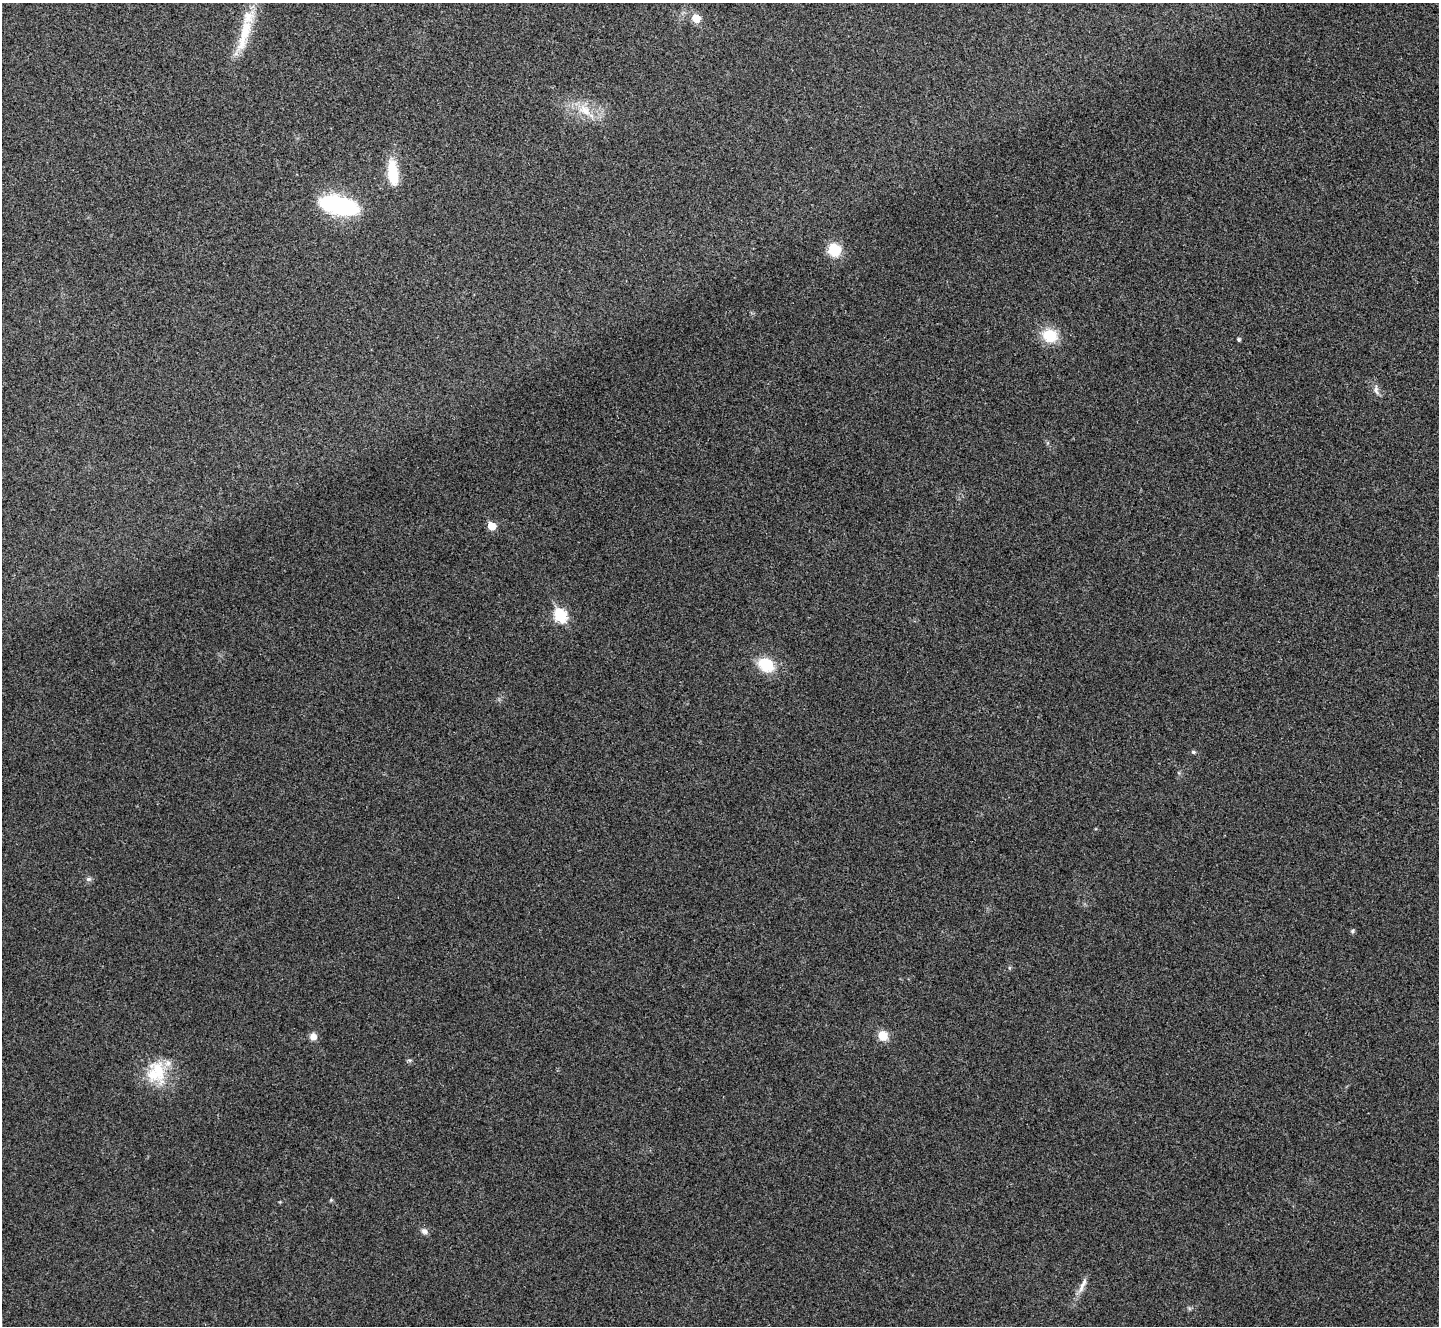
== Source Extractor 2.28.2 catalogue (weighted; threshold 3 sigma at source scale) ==
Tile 10 of 4 x 4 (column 2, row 3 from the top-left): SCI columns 1443-2879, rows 1486-2809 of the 5763 x 5753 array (HDU 1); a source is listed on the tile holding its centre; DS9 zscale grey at full resolution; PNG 1441 x 1328 px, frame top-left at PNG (2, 3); no overlay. Shown black and unused: <1% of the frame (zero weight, under 3 of 4 exposures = <1% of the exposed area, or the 3 px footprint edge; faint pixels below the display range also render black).
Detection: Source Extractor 2.28.2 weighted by HDU 2 'WHT'; one run over the whole footprint, this tile lists its part. Background 0.082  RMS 0.0073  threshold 0.0327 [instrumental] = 3 sigma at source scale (4.5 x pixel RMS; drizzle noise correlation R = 1.50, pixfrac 1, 0.05/0.05 arcsec/px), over >= 5 px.
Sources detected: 22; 1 inside a brighter listed object's ellipse — not listed separately; the other 21 listed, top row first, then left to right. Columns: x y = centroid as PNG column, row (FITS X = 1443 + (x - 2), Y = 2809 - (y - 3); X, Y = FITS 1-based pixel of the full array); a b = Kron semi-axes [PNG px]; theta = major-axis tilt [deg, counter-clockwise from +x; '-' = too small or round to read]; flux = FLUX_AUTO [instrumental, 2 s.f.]
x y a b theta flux
696 18 6 5 - 18
244 34 54 12 73 25
584 110 20 12 -31 14
393 173 26 10 -83 26
338 205 36 15 -13 89
834 250 10 9 - 26
1050 336 18 15 -15 20
1239 340 4 4 - 1.3
1376 390 15 6 -77 3.5
492 526 5 5 - 15
560 616 7 6 - 64
766 665 21 17 -35 19
1193 752 6 5 - 1.1
89 879 8 5 18 1.6
1353 931 6 5 - 1.2
883 1036 12 11 - 8.5
313 1037 9 8 - 4
159 1071 41 19 -74 27
331 1200 5 4 - 0.82
424 1231 10 7 -30 2.7
1082 1285 25 6 64 5.5